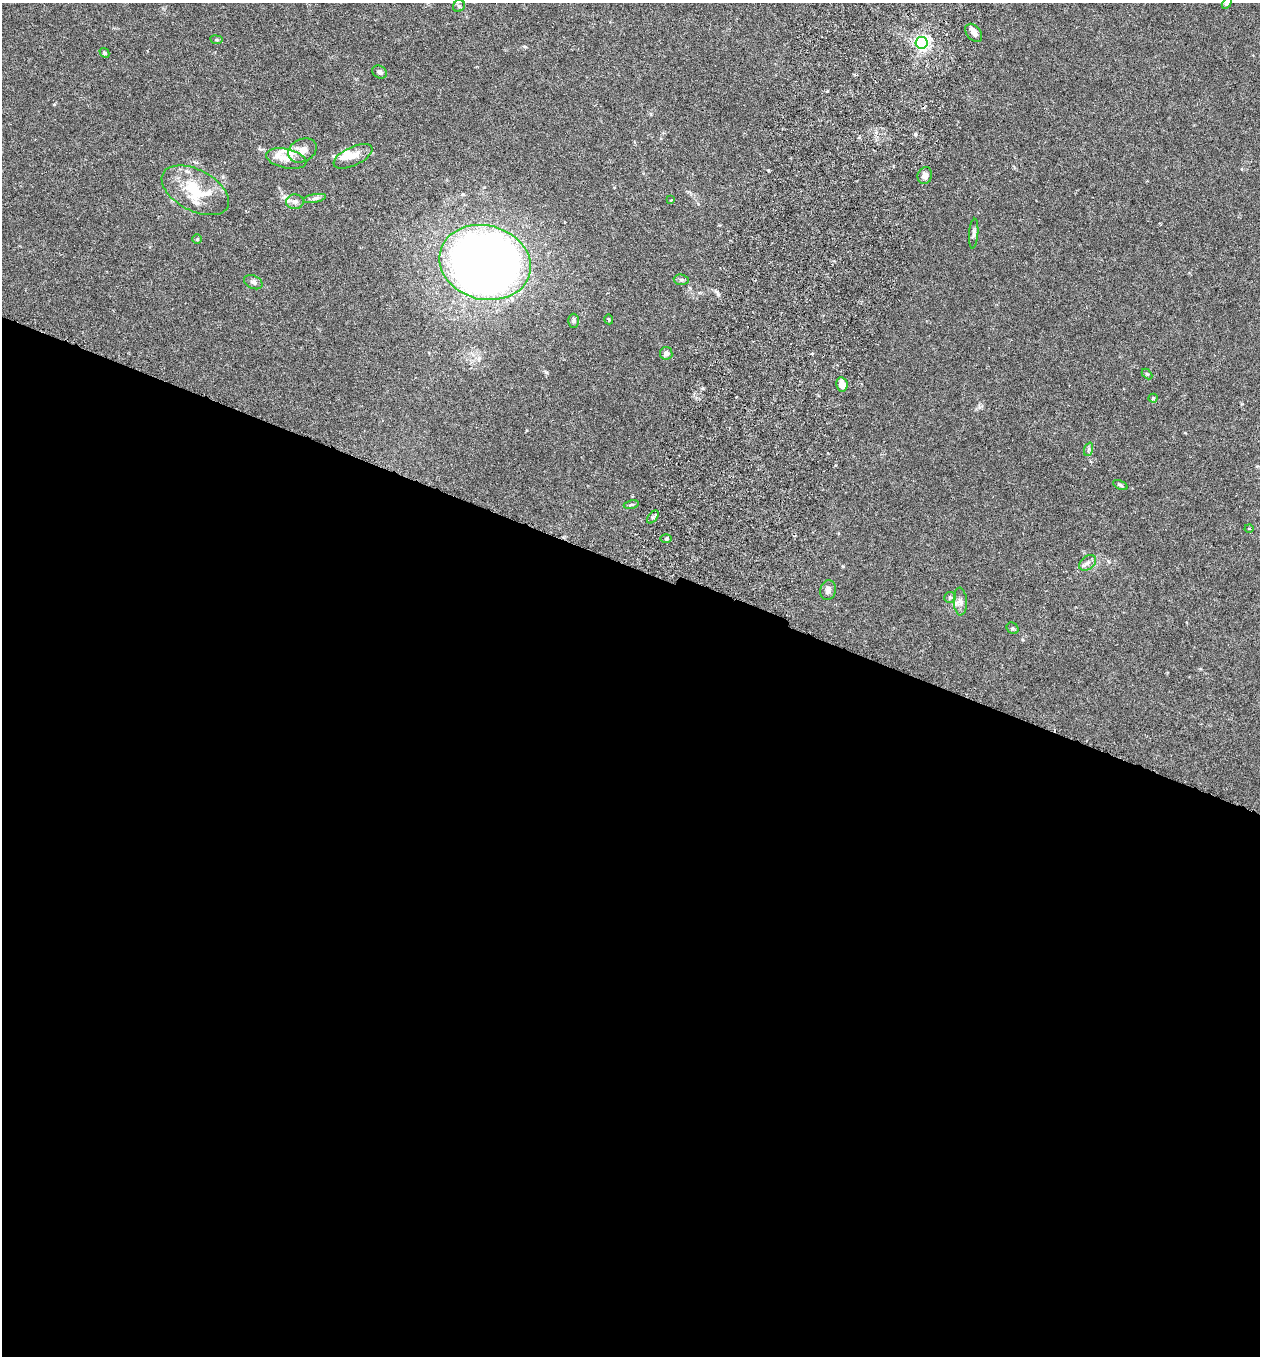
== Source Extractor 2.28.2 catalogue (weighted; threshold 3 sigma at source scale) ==
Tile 14 of 4 x 4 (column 2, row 4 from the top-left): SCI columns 1451-2708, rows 29-1382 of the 5546 x 5470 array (HDU 1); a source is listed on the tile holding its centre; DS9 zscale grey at full resolution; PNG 1262 x 1358 px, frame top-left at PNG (2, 3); each listed source drawn as its Kron ellipse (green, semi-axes under 4 px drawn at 4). Shown black and unused: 58% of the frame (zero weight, under 3 of 6 exposures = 3% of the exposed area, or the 3 px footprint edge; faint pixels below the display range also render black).
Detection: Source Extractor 2.28.2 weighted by HDU 2 'WHT'; one run over the whole footprint, this tile lists its part. Background 0.0169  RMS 0.002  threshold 0.00799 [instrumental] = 3 sigma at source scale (4.09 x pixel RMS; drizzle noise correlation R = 1.36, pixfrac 0.8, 0.05/0.05 arcsec/px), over >= 5 px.
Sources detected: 44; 1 inside a brighter object's white glare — neither listed nor drawn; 6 inside a brighter listed object's ellipse — not listed separately; the other 37 listed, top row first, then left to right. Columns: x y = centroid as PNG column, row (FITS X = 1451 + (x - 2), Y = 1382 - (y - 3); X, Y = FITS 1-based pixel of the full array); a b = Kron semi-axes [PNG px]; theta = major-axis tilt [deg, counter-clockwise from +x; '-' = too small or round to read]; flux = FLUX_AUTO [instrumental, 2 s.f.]
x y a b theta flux
1227 3 6 4 58 0.35
459 6 6 5 - 0.34
974 33 10 7 -50 0.93
216 40 6 3 -9 0.2
922 43 6 6 - 51
104 53 5 4 - 0.26
379 72 8 6 -32 0.53
302 150 15 11 27 1.7
353 156 21 9 26 1.7
286 159 20 9 -12 1.9
925 175 8 7 - 1.1
195 190 36 20 -28 8.3
315 198 11 4 9 0.52
671 200 3 3 - 0.11
295 202 9 7 4 0.69
974 234 15 4 85 0.54
197 239 5 4 - 0.19
485 262 46 37 -14 230
681 280 7 5 -7 0.38
253 282 10 6 -24 0.53
609 319 5 3 - 0.19
573 321 7 5 89 0.37
666 353 6 6 - 0.82
1147 374 6 4 -44 0.21
842 384 7 5 -79 2
1153 398 4 4 - 0.21
1089 449 7 4 71 0.38
1120 485 8 4 -25 0.31
631 504 8 4 10 0.29
653 517 7 4 53 0.28
1249 529 4 3 - 0.18
666 539 5 3 - 0.23
1088 563 9 6 41 0.66
828 590 10 7 77 0.67
950 597 6 5 - 0.29
960 601 14 6 -87 0.9
1012 628 6 5 - 0.31
Isophote crosses this tile's border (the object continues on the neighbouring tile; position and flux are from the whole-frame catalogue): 1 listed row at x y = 1227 3
Unlisted compact peaks at least as high as the median listed source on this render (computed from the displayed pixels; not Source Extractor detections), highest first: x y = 546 372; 843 566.